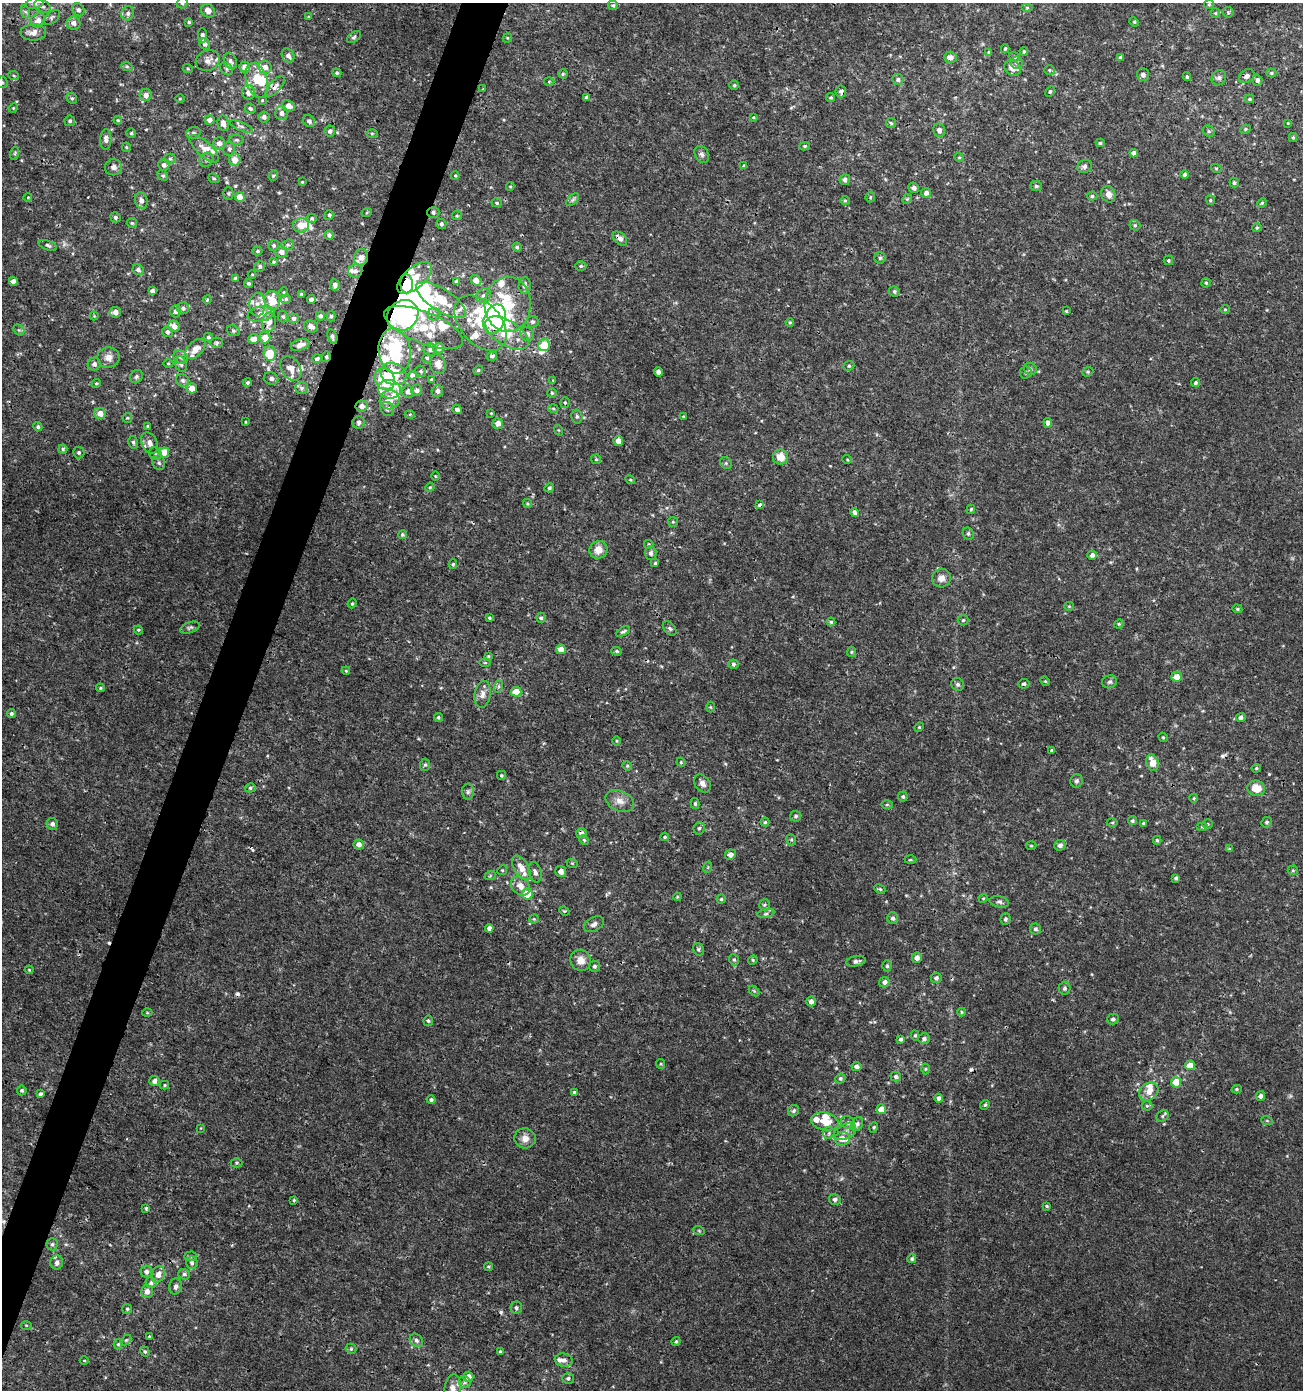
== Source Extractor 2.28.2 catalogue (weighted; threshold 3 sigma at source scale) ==
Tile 7 of 4 x 4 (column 3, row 2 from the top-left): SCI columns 2879-4179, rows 2775-4162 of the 5691 x 5559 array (HDU 1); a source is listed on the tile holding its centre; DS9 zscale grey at full resolution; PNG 1305 x 1392 px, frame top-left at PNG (2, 3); each listed source drawn as its Kron ellipse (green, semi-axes under 4 px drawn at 4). Shown black and unused: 3% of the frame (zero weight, under 3 of 4 exposures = <1% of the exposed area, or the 3 px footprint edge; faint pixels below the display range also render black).
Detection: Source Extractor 2.28.2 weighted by HDU 2 'WHT'; one run over the whole footprint, this tile lists its part. Background 0.00114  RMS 9.0e-04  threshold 0.00403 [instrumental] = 3 sigma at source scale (4.5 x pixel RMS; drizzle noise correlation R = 1.50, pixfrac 1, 0.0396/0.0396 arcsec/px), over >= 5 px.
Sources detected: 553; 9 inside a brighter object's white glare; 8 cosmic-ray / hot-pixel residue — neither listed nor drawn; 44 inside a brighter listed object's ellipse — not listed separately; the other 492 listed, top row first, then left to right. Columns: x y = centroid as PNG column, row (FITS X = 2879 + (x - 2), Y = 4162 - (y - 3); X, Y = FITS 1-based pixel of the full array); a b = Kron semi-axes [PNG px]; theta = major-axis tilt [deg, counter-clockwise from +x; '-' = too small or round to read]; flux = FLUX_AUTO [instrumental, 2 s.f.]
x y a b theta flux
35 3 9 5 15 0.3
182 3 6 5 - 0.15
1209 4 5 4 - 0.12
613 5 5 4 - 0.16
42 6 9 6 -25 0.29
1027 8 6 4 0 0.13
78 10 6 6 - 0.25
208 11 7 6 - 0.56
26 12 7 4 -71 0.17
1228 12 5 5 - 0.13
128 13 7 6 - 0.26
1215 13 5 4 - 0.12
52 17 9 5 39 0.21
308 17 4 3 - 0.096
38 20 7 6 - 0.51
189 22 4 4 - 0.1
1134 22 5 4 - 0.11
73 23 7 6 - 0.42
33 32 13 8 0 0.65
202 36 7 4 -87 0.25
354 37 8 5 36 0.16
507 38 5 4 - 0.087
205 44 6 5 - 0.25
1005 49 4 3 - 0.12
1024 51 4 3 - 0.12
989 52 4 4 - 0.12
288 55 7 6 - 0.37
950 57 6 5 - 0.42
1014 57 5 4 - 0.14
1121 57 4 4 - 0.24
208 61 12 10 26 0.58
230 61 8 6 -65 0.31
1016 63 6 6 - 0.22
127 67 6 4 -19 0.13
245 67 5 5 - 0.85
265 67 7 6 - 0.51
1013 68 9 7 -37 0.66
188 69 5 3 - 0.097
226 69 7 5 -38 0.2
1049 70 5 4 - 0.13
337 73 4 4 - 0.13
1271 73 5 4 - 0.11
563 74 4 4 - 0.13
1143 75 6 6 - 0.39
14 76 5 3 - 0.099
1247 76 8 6 33 0.27
1187 77 4 3 - 0.14
1219 78 8 6 53 0.26
257 80 18 10 -73 1.7
898 80 6 5 - 0.25
1257 80 5 5 - 0.27
549 81 5 3 - 0.081
2 82 6 6 - 0.19
734 85 5 4 - 0.13
275 87 13 5 50 0.34
483 89 3 3 - 0.069
841 91 6 5 - 0.32
248 92 7 6 - 0.66
1050 92 6 4 62 0.13
146 95 6 6 - 0.54
586 97 4 4 - 0.2
831 97 4 4 - 0.15
72 98 6 5 - 0.15
180 99 5 3 - 0.073
1250 99 4 3 - 0.13
262 100 4 3 - 0.084
288 106 7 5 -23 0.59
13 108 5 4 - 0.084
250 109 5 5 - 0.23
281 113 7 6 - 0.4
264 117 5 5 - 0.31
753 117 4 3 - 0.089
118 120 4 4 - 0.1
210 120 5 4 - 0.47
70 121 5 5 - 0.18
309 121 6 5 - 0.27
223 123 8 5 -80 0.52
891 123 5 5 - 0.14
1288 123 3 2 - 0.065
241 126 12 4 -22 0.25
1245 129 5 4 - 0.13
939 130 7 5 -74 0.42
330 131 5 5 - 0.28
1209 131 6 5 - 0.16
131 133 5 4 - 0.12
193 133 7 5 15 0.22
372 133 6 4 -1 0.11
1293 137 4 4 - 0.1
106 139 10 5 89 0.36
237 140 7 5 -10 0.18
219 143 6 6 - 0.45
1100 143 4 4 - 0.14
805 146 5 4 - 0.14
126 147 5 4 - 0.1
204 149 18 7 -42 0.71
229 149 6 6 - 0.26
15 153 6 4 72 0.12
1134 153 4 4 - 0.37
702 154 9 6 -60 0.3
959 157 4 4 - 0.1
170 159 5 5 - 0.16
206 160 7 6 - 0.26
235 160 6 5 - 0.88
164 165 6 5 - 0.29
744 166 4 3 - 0.21
1084 166 7 6 - 0.24
114 167 8 8 - 0.39
1216 168 5 3 - 0.08
1184 174 4 4 - 0.2
163 175 6 5 - 0.15
273 176 5 4 - 0.15
455 176 4 3 - 0.088
214 178 6 4 -22 0.13
845 180 5 5 - 0.31
302 182 4 3 - 0.077
1234 183 5 4 - 0.19
510 186 4 4 - 0.1
1036 186 6 5 - 0.18
914 188 5 5 - 0.31
228 193 6 5 - 0.15
926 193 5 5 - 0.36
1108 194 8 7 - 0.54
1092 196 5 4 - 0.15
28 197 4 3 - 0.066
240 197 5 4 - 1.4
870 197 5 4 - 0.13
907 199 5 4 - 0.12
141 200 8 6 -74 0.47
573 200 8 4 45 0.19
1210 200 5 4 - 0.12
845 201 5 4 - 0.11
497 203 5 4 - 0.12
1262 203 5 4 - 0.11
367 212 5 3 - 0.087
433 212 6 5 - 0.26
329 215 5 4 - 0.15
457 216 5 4 - 0.12
115 217 5 4 - 0.18
312 218 4 4 - 0.12
132 223 5 5 - 0.13
441 224 5 5 - 0.21
301 225 8 7 - 1.2
1135 225 5 5 - 0.14
1257 228 5 4 - 0.11
329 235 4 4 - 0.24
620 238 8 5 -44 0.46
48 245 9 4 -20 0.21
274 245 5 5 - 0.19
288 245 6 5 - 0.19
517 247 4 4 - 0.13
257 251 5 4 - 0.15
281 252 6 6 - 0.55
361 257 8 7 - 0.46
880 258 5 5 - 0.15
1168 260 5 5 - 0.12
273 262 4 4 - 0.11
260 266 5 5 - 0.19
581 266 5 4 - 0.15
138 270 6 5 - 0.28
355 271 7 6 - 0.36
252 274 4 3 - 0.072
235 278 3 3 - 0.21
415 278 21 10 41 1.8
476 280 6 4 -39 0.79
13 281 4 4 - 0.55
457 281 4 4 - 0.22
248 283 4 4 - 0.16
1206 283 4 4 - 0.14
407 284 9 6 -88 2.5
335 285 5 5 - 0.4
525 286 8 6 85 0.34
152 291 4 4 - 0.26
894 291 5 5 - 0.15
284 292 5 3 - 0.073
301 294 3 3 - 0.17
483 295 8 6 42 0.28
286 299 5 5 - 0.16
311 299 4 4 - 0.4
207 300 4 3 - 0.083
441 300 29 11 -32 2.5
272 301 10 7 -81 1.8
508 304 27 23 88 6.3
257 305 12 8 87 0.58
183 308 6 6 - 0.25
1225 309 4 4 - 0.095
176 311 6 5 - 0.27
1066 311 3 3 - 0.1
115 312 6 5 - 0.54
261 314 14 7 11 0.76
434 314 6 6 - 0.25
403 315 17 14 42 13
94 316 4 4 - 0.084
283 316 6 5 - 0.17
320 316 5 4 - 0.25
331 316 5 4 - 0.14
293 318 5 5 - 0.3
494 319 15 10 68 7.8
269 322 10 7 79 0.63
532 322 6 6 - 0.21
790 322 4 3 - 0.11
481 323 32 20 -49 3.5
174 326 6 5 - 0.53
311 326 7 6 - 0.39
423 327 42 16 -22 3.5
19 330 6 4 -42 0.17
233 331 7 5 -21 0.15
167 332 5 5 - 0.27
507 333 24 12 -32 3.4
527 334 7 7 - 0.4
208 337 4 3 - 0.14
265 337 6 5 - 0.87
332 337 8 4 -74 0.21
253 339 5 5 - 0.62
217 343 6 5 - 0.16
300 345 9 5 17 0.69
544 345 6 6 - 1.6
439 348 5 5 - 0.41
195 349 12 7 43 0.96
430 350 7 6 - 0.27
395 351 23 16 -82 6.5
270 353 7 6 - 2.3
492 356 5 4 - 0.24
108 357 11 10 - 0.7
181 357 7 6 - 0.27
326 357 5 4 - 0.13
427 358 5 4 - 0.14
317 359 4 4 - 0.26
168 363 5 3 - 0.078
94 364 6 6 - 0.34
181 364 8 6 -70 0.25
438 364 10 7 -73 0.5
849 366 6 4 21 0.14
291 368 13 9 -58 0.75
1030 369 7 6 - 0.22
478 370 5 4 - 0.12
421 371 6 5 - 0.15
658 372 4 4 - 0.35
1026 372 6 6 - 0.15
1088 372 6 4 21 0.13
393 374 13 10 -27 2.4
412 375 4 4 - 0.3
136 377 7 6 - 0.19
271 379 7 6 - 0.25
385 379 11 9 -64 3.7
432 379 3 3 - 0.11
182 380 6 6 - 0.25
553 380 3 3 - 0.068
247 382 4 4 - 0.15
96 383 5 4 - 0.11
1195 383 4 4 - 0.19
192 388 5 5 - 0.8
302 388 6 5 - 0.24
389 389 11 9 -8 0.71
417 390 6 5 - 0.32
437 391 6 6 - 0.35
408 392 6 6 - 0.46
552 393 5 5 - 0.12
390 400 10 9 - 1.2
565 403 5 4 - 0.13
362 406 6 5 - 0.46
387 409 7 6 - 0.3
553 409 5 3 - 0.11
457 410 5 4 - 0.29
100 413 6 5 - 0.84
491 413 3 3 - 0.071
410 414 5 3 - 0.09
683 416 3 3 - 0.079
577 417 7 5 -75 0.21
127 418 5 4 - 0.11
245 422 3 2 - 0.067
359 422 6 6 - 0.21
498 423 5 5 - 0.47
1048 423 5 4 - 0.35
148 426 3 3 - 0.14
38 427 5 4 - 0.19
558 430 5 3 - 0.085
618 441 5 4 - 0.71
133 442 6 5 - 0.18
150 443 11 7 -64 0.58
63 449 4 4 - 0.14
79 452 6 5 - 0.19
164 452 5 5 - 1.7
155 454 7 5 -46 0.18
781 457 7 7 - 1.2
596 459 5 5 - 0.13
847 459 5 3 - 0.079
159 463 7 6 - 0.22
726 463 6 5 - 0.15
435 476 4 3 - 0.071
630 480 5 4 - 0.098
430 487 5 3 - 0.092
549 488 5 4 - 0.15
527 504 5 4 - 0.11
760 505 4 3 - 0.61
971 509 5 3 - 0.12
854 513 4 4 - 0.26
673 522 5 4 - 0.12
968 533 6 5 - 0.19
402 535 4 4 - 0.14
649 544 5 4 - 0.12
598 550 9 8 - 0.91
651 553 7 5 -87 0.27
1092 555 4 4 - 0.37
655 563 4 4 - 0.12
453 564 5 4 - 0.12
941 578 10 9 - 0.59
352 603 5 4 - 0.12
1069 606 5 4 - 0.096
1237 609 5 4 - 0.11
489 618 4 3 - 0.12
541 618 5 4 - 0.15
963 620 5 5 - 0.13
831 622 4 4 - 0.15
1119 624 5 4 - 0.11
190 628 10 5 18 0.23
670 628 8 5 -50 0.2
138 630 5 4 - 0.12
623 631 8 3 26 0.17
561 649 5 4 - 0.91
617 651 5 4 - 0.14
851 652 5 4 - 0.11
488 656 4 4 - 0.088
485 663 5 3 - 0.1
733 664 5 5 - 0.19
346 671 4 3 - 0.077
1177 677 5 5 - 0.84
1045 681 5 4 - 0.1
1110 682 7 6 - 0.21
1024 684 5 5 - 0.21
958 685 7 6 - 0.21
499 686 6 4 72 0.14
100 688 4 3 - 0.11
516 692 5 5 - 1.5
482 694 13 8 83 0.62
710 707 5 3 - 0.081
11 713 4 4 - 0.19
438 717 4 4 - 0.13
1241 717 5 4 - 0.28
919 727 5 4 - 0.099
1163 737 5 4 - 0.1
616 741 4 3 - 0.083
1052 750 4 3 - 0.16
681 762 4 4 - 0.091
1152 763 8 6 -69 1.2
425 765 6 5 - 0.16
627 766 5 4 - 0.11
1256 768 5 4 - 0.12
501 775 4 4 - 0.11
1076 781 7 6 - 0.21
702 783 10 7 -52 0.41
250 788 5 4 - 0.15
1256 788 9 7 -13 1.4
468 792 8 6 87 0.25
903 797 5 5 - 0.16
1194 798 4 3 - 0.086
620 801 15 10 -24 0.78
695 804 5 4 - 0.13
887 805 6 4 1 0.11
796 816 5 5 - 0.16
1132 821 4 4 - 0.16
765 822 4 4 - 0.13
1112 822 5 3 - 0.093
1267 822 5 5 - 0.17
1144 823 3 3 - 0.12
52 824 6 5 - 0.32
1208 824 5 4 - 0.12
1203 827 6 4 0 0.15
699 828 6 5 - 0.19
581 833 5 5 - 0.37
665 837 4 3 - 0.1
584 840 5 4 - 0.11
791 840 6 4 -69 0.13
1157 840 4 3 - 0.14
359 844 5 5 - 0.49
1060 845 5 5 - 0.37
1031 846 5 3 - 0.087
1230 849 4 3 - 0.12
730 855 5 5 - 0.42
910 860 6 3 2 0.095
572 863 6 3 -18 0.094
708 867 6 3 72 0.11
521 868 13 7 -58 0.9
502 870 5 4 - 0.12
1293 870 5 5 - 0.12
561 871 5 5 - 0.45
535 872 10 6 -75 0.37
490 876 6 3 19 0.1
1176 878 4 4 - 0.19
520 886 10 8 -44 0.79
880 889 6 3 -25 0.11
527 894 5 5 - 1.9
677 897 4 3 - 0.082
983 898 4 4 - 0.095
721 899 4 4 - 0.13
999 902 10 5 -11 0.25
764 905 5 5 - 0.16
564 911 5 3 - 0.094
766 914 9 3 11 0.16
893 918 6 5 - 0.25
534 919 4 4 - 0.095
1005 919 6 5 - 0.19
594 924 11 6 30 0.34
489 928 4 4 - 0.46
1036 929 5 5 - 0.24
698 949 6 5 - 0.17
917 958 5 5 - 0.44
581 960 11 10 - 0.77
734 960 6 4 -66 0.14
753 960 5 4 - 0.12
856 961 10 5 11 0.29
595 966 5 5 - 0.21
887 966 5 4 - 0.15
29 970 4 4 - 0.092
936 978 5 5 - 0.24
884 982 5 5 - 0.32
1064 988 6 6 - 0.19
754 991 6 4 -44 0.11
811 1001 5 4 - 0.36
962 1012 4 4 - 0.11
147 1013 5 3 - 0.078
1113 1019 6 5 - 0.2
428 1021 5 5 - 0.15
915 1035 5 4 - 0.12
901 1039 4 3 - 0.2
924 1039 6 5 - 0.28
661 1064 5 4 - 0.1
1190 1065 5 5 - 1
856 1066 5 4 - 0.28
925 1069 5 3 - 0.088
896 1077 5 5 - 0.22
840 1079 5 4 - 0.17
154 1081 5 5 - 0.41
1176 1082 5 5 - 1.4
165 1085 4 4 - 0.1
1237 1089 5 4 - 0.12
22 1090 5 5 - 0.16
574 1092 4 3 - 0.13
1149 1092 10 8 39 0.75
40 1094 4 4 - 0.21
1260 1096 5 4 - 0.35
939 1098 4 4 - 0.24
431 1100 4 4 - 0.19
985 1105 5 4 - 0.13
1147 1106 5 5 - 0.13
881 1109 5 5 - 1.1
793 1111 6 5 - 0.2
1163 1116 7 5 40 0.17
825 1121 14 8 -13 1.3
1267 1121 6 3 -19 0.095
848 1123 7 6 - 0.27
857 1124 7 5 62 0.27
874 1127 5 3 - 0.095
201 1128 4 2 - 0.062
845 1132 11 7 25 0.47
829 1133 6 6 - 0.2
525 1138 10 10 - 0.68
842 1139 7 6 - 0.8
236 1163 6 4 0 0.12
835 1199 6 5 - 0.27
294 1200 4 3 - 0.1
1047 1206 3 3 - 0.1
146 1208 4 3 - 0.12
699 1231 6 3 -19 0.097
52 1244 6 5 - 0.19
190 1256 6 4 3 0.14
912 1259 4 4 - 0.16
57 1262 7 6 - 0.44
192 1262 6 6 - 0.25
488 1267 4 4 - 0.11
146 1272 6 6 - 0.32
158 1274 8 6 65 0.66
184 1274 6 5 - 0.21
151 1283 5 5 - 0.19
175 1286 8 6 76 0.31
147 1291 6 6 - 0.5
516 1308 6 6 - 0.19
127 1309 5 5 - 0.12
26 1325 5 3 - 0.084
149 1337 3 3 - 0.31
126 1340 6 4 44 0.11
416 1340 7 6 - 0.29
676 1341 5 3 - 0.13
118 1344 5 4 - 0.13
351 1349 5 5 - 0.13
145 1352 5 4 - 0.15
500 1352 4 4 - 0.17
84 1360 4 3 - 0.07
564 1360 9 6 -8 0.38
468 1377 5 5 - 0.56
568 1378 6 5 - 0.18
465 1382 6 5 - 0.2
453 1388 14 8 84 0.76
Overlapping masked pixels (flux is a lower limit): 16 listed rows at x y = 275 87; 841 91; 433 212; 620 238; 361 257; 415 278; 407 284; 508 304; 403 315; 265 337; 332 337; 395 351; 326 357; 362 406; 760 505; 581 833
Isophote crosses this tile's border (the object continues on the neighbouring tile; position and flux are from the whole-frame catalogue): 4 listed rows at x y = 35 3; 182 3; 2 82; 453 1388